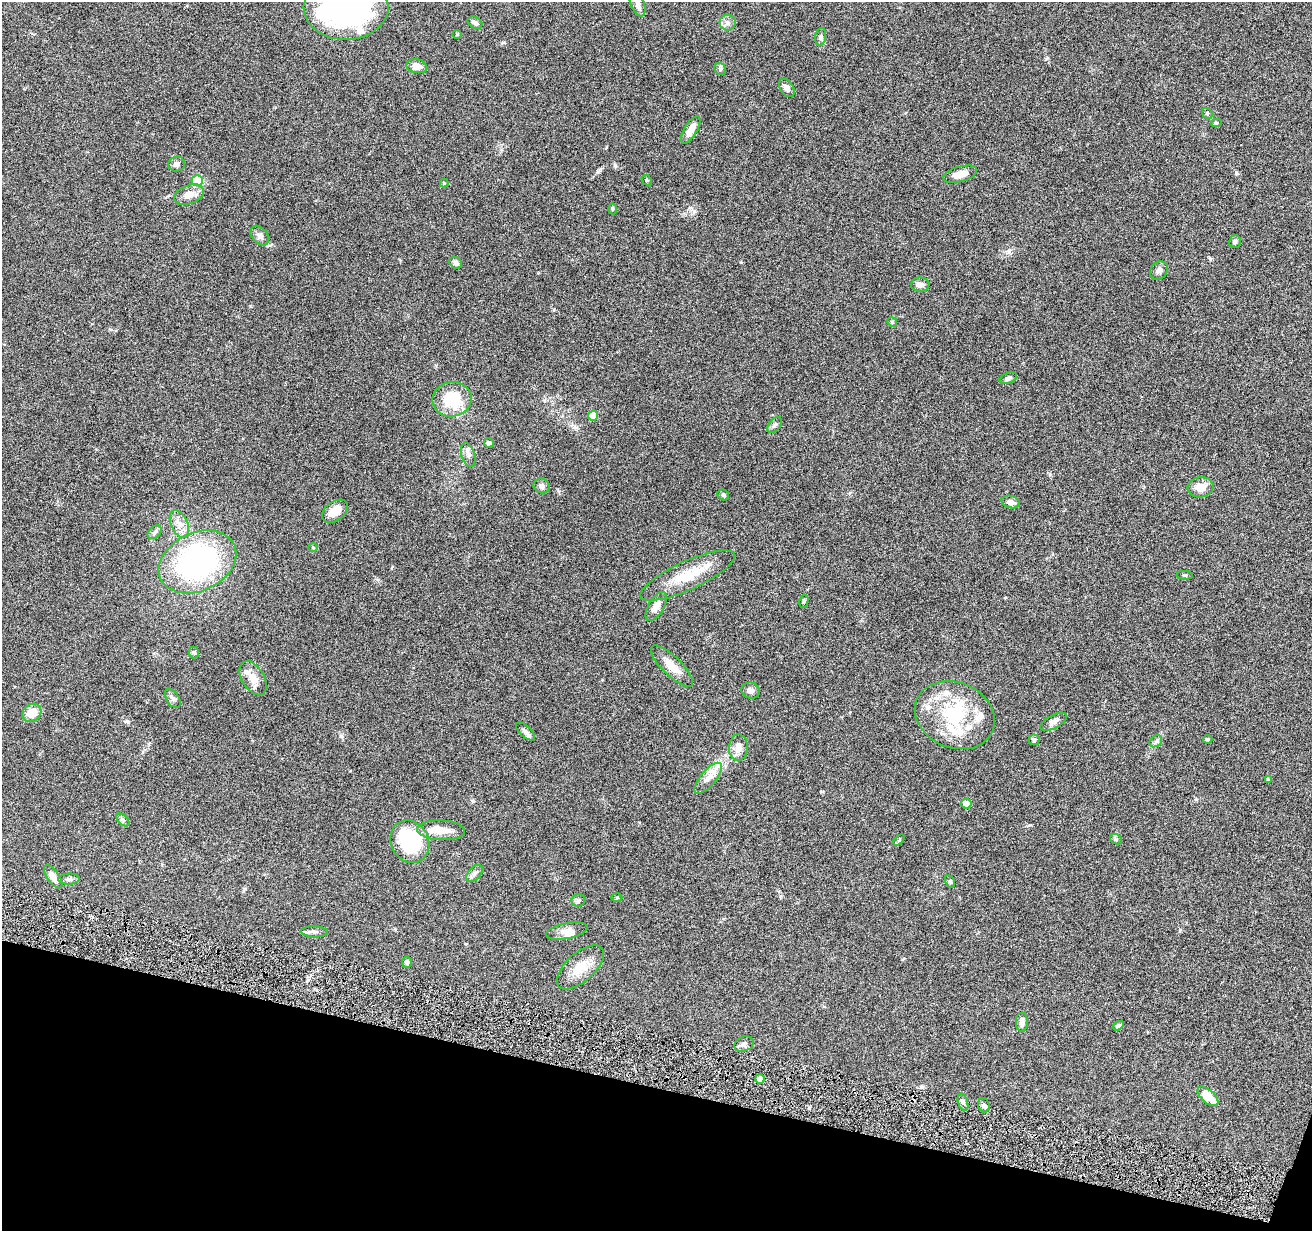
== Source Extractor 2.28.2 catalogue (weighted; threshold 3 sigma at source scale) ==
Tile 15 of 4 x 4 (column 3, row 4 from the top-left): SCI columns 2625-3934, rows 255-1483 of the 5245 x 5297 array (HDU 1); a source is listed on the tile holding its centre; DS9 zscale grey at full resolution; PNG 1314 x 1233 px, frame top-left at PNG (2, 2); each listed source drawn as its Kron ellipse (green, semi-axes under 4 px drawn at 4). Shown black and unused: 12% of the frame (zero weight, under 4 of 8 exposures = <1% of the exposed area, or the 3 px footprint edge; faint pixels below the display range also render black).
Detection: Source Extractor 2.28.2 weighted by HDU 2 'WHT'; one run over the whole footprint, this tile lists its part. Background 0.0614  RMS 0.0042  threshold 0.0171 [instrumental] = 3 sigma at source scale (4.09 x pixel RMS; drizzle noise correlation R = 1.36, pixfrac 0.8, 0.05/0.05 arcsec/px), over >= 5 px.
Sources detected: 93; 1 inside a brighter object's white glare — neither listed nor drawn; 10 inside a brighter listed object's ellipse — not listed separately; the other 82 listed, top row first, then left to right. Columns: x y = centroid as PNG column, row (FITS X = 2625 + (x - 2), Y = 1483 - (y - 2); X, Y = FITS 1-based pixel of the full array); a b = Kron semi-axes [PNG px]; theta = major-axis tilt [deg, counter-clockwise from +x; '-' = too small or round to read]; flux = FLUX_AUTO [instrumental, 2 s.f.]
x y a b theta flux
638 4 13 7 -69 1.8
346 8 42 32 2 100
475 23 8 5 -30 1.2
728 23 8 8 - 1.7
457 34 4 4 - 0.37
821 37 9 5 81 0.89
417 66 10 6 -11 3.1
720 69 6 5 - 0.73
787 88 10 6 -55 1.7
1207 113 6 4 -48 0.61
1216 123 5 4 - 0.67
691 130 15 6 59 4
177 164 8 7 - 1.5
960 174 17 7 15 3.5
197 180 5 5 - 18
647 180 6 4 -45 0.51
444 183 4 4 - 0.32
189 195 16 9 20 3.5
612 209 5 3 - 0.42
260 236 11 7 -47 1.8
1235 241 7 6 - 0.75
456 263 7 5 -43 1.3
1159 271 10 8 53 1.5
920 284 9 7 -1 1.8
892 322 5 4 - 0.49
1008 378 9 5 21 1
452 399 19 17 12 17
593 416 5 5 - 6.9
775 425 9 5 51 0.96
489 443 5 4 - 1.3
468 455 12 6 -74 1.7
542 486 8 7 - 1.4
1200 487 13 10 10 4.4
723 495 6 5 - 0.66
1011 502 9 6 -14 1.9
335 511 14 9 37 3.9
179 524 15 8 -65 3.2
155 532 8 5 42 0.94
313 547 4 3 - 0.27
197 562 41 29 25 76
688 575 51 14 25 12
1185 575 8 3 -5 0.46
804 601 7 4 81 0.59
656 606 16 7 59 3.4
194 652 6 5 - 0.61
672 666 28 9 -44 4.8
253 678 19 11 -59 4.1
751 691 9 8 - 1.6
173 698 11 6 -57 1.1
32 713 10 8 37 5
955 715 41 32 -23 25
1053 722 15 6 28 1.9
525 731 12 5 -43 1.3
1208 739 4 4 - 0.57
1034 740 5 5 - 0.58
1156 741 7 5 43 0.83
738 748 13 9 86 2.7
708 778 19 7 50 3.3
1268 780 4 4 - 0.57
966 803 5 5 - 3.1
123 820 8 4 -45 0.76
441 830 24 10 -2 5.2
1116 839 6 4 -29 0.6
899 840 6 4 45 0.5
410 842 22 18 -62 30
474 873 10 6 47 1.2
53 877 13 6 -55 2.7
69 879 10 5 4 1
950 882 7 4 -62 0.61
617 897 5 3 - 0.42
578 900 7 6 - 0.76
567 931 21 8 11 3
314 932 13 5 -3 1.3
407 962 6 5 - 0.9
580 967 29 14 42 7.4
1022 1022 9 6 89 2
1118 1026 6 4 32 0.75
744 1044 10 7 21 1.4
760 1079 5 4 - 3.3
1208 1096 12 6 -42 7.7
963 1102 9 5 -71 1
984 1105 7 5 -68 0.87
Isophote crosses this tile's border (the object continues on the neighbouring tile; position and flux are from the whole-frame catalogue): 2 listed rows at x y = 638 4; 346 8
Unlisted compact peaks at least as high as the median listed source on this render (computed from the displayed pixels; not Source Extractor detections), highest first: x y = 615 165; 1236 173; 341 736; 1210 259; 598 172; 809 1108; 245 889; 694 211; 1047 58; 1050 474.